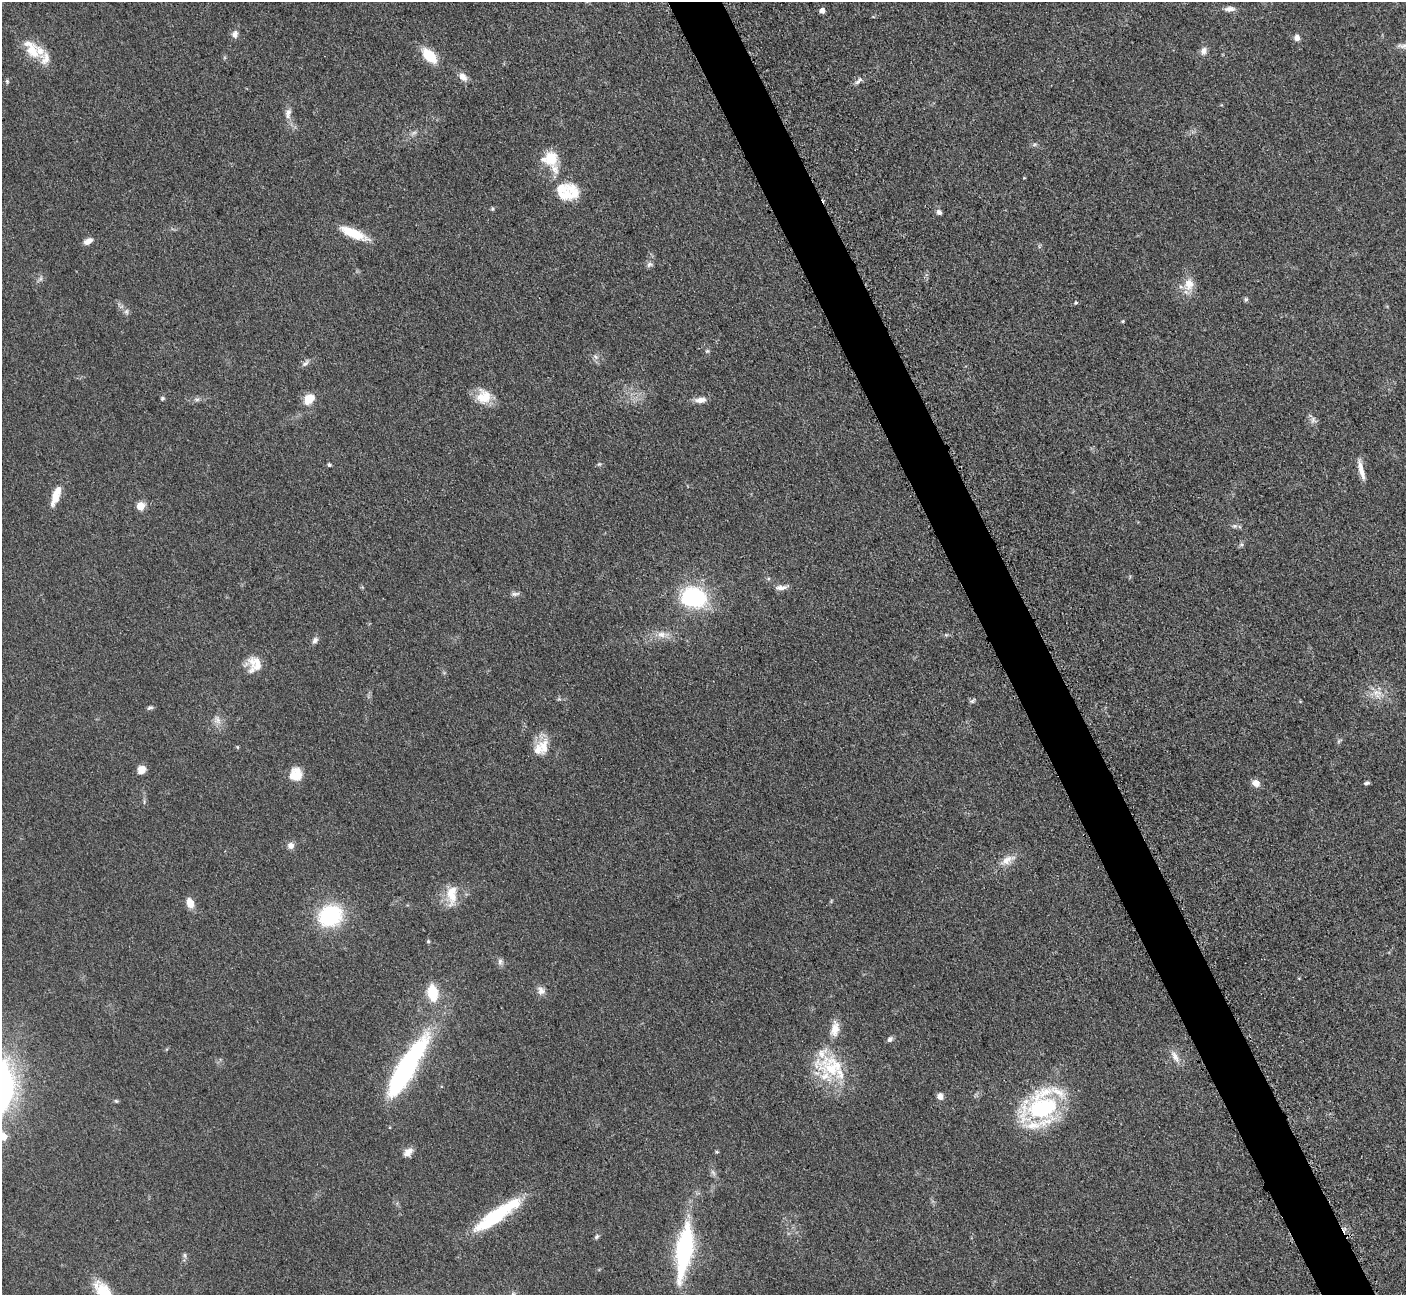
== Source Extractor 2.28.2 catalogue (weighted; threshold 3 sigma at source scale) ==
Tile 6 of 4 x 4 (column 2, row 2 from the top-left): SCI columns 1423-2826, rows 2885-4177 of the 5699 x 5661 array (HDU 1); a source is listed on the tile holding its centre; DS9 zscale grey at full resolution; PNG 1408 x 1297 px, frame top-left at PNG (2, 2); no overlay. Shown black and unused: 4% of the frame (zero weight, under 3 of 5 exposures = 4% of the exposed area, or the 3 px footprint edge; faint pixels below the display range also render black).
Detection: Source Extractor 2.28.2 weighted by HDU 2 'WHT'; one run over the whole footprint, this tile lists its part. Background 0.053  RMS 0.0056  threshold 0.0253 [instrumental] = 3 sigma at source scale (4.5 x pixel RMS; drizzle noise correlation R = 1.50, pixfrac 1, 0.05/0.05 arcsec/px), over >= 5 px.
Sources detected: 94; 1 inside a brighter object's white glare — not listed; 8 inside a brighter listed object's ellipse — not listed separately; the other 85 listed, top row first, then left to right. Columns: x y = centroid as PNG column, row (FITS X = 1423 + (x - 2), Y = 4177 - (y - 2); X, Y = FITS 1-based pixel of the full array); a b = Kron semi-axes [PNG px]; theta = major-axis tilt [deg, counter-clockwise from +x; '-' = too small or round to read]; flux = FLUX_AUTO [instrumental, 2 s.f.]
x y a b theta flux
1230 9 13 6 4 3.2
822 11 5 4 - 3.5
235 34 10 8 67 2.6
1297 38 7 6 - 2.7
1403 46 21 6 10 3.3
31 49 31 16 -53 14
1204 51 10 8 66 2.7
429 56 17 10 -45 16
463 77 11 8 -45 4
7 81 6 5 - 0.93
858 81 14 5 45 1.9
288 112 11 7 67 2.8
414 132 7 4 2 1.3
1034 145 6 4 20 0.97
550 158 20 17 13 14
563 192 27 25 26 17
492 209 6 4 -84 0.73
939 212 7 6 - 1.6
353 233 35 10 -23 14
88 241 11 6 28 3.5
649 264 9 6 37 1.6
1189 284 18 14 81 8.1
1246 299 6 5 - 0.98
1076 303 5 4 - 0.79
126 312 8 6 82 1.5
1123 321 4 3 - 0.63
707 351 6 4 42 0.81
595 357 7 4 -45 1.2
305 363 11 5 46 1.7
483 397 19 18 - 11
162 398 6 5 - 0.85
197 399 7 4 18 1.1
309 399 12 9 44 8.6
701 400 15 7 5 4.1
1313 420 9 6 75 2
599 464 5 4 - 0.77
329 465 4 4 - 1.1
1361 470 26 6 -76 5.5
56 496 26 9 71 8.3
140 506 5 5 - 17
1234 526 7 5 -20 1.3
1241 545 6 4 18 0.95
781 587 18 6 7 3
515 594 13 5 5 1.7
693 597 16 12 -13 79
661 634 12 9 -6 4.6
315 640 9 7 54 2
256 664 23 15 -48 9.1
1377 693 15 12 -34 6.6
972 701 9 5 42 1.1
150 708 9 4 11 1.1
218 720 10 7 -60 3.1
1339 741 7 4 53 0.91
544 746 23 12 82 8.3
237 747 6 3 -71 0.56
141 769 8 7 - 5.1
296 774 16 15 - 8.4
1256 783 8 7 - 4.2
1367 783 6 4 8 1.2
291 845 9 8 - 2.8
1007 860 22 9 29 6.4
452 895 29 13 88 11
190 903 11 7 -71 5.9
330 916 17 15 23 60
428 941 5 4 - 0.74
500 961 9 6 89 1.8
541 990 11 9 -62 3
432 993 15 9 -82 17
835 1029 21 10 82 6.7
890 1039 8 6 41 1.6
1175 1057 19 8 -58 4.7
406 1069 69 16 59 120
831 1069 54 24 -32 32
940 1096 7 6 - 3.1
116 1101 6 4 -44 0.73
1042 1108 35 24 46 94
3 1137 5 5 - 11
408 1152 14 8 43 4
717 1152 5 4 - 0.83
494 1218 50 14 36 41
596 1237 7 5 52 1.1
684 1250 69 19 82 69
185 1255 7 5 -68 1.2
103 1292 32 16 -56 16
513 1294 7 5 -46 1.1
Isophote crosses this tile's border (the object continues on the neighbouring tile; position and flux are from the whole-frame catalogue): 4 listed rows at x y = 1403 46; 3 1137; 103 1292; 513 1294